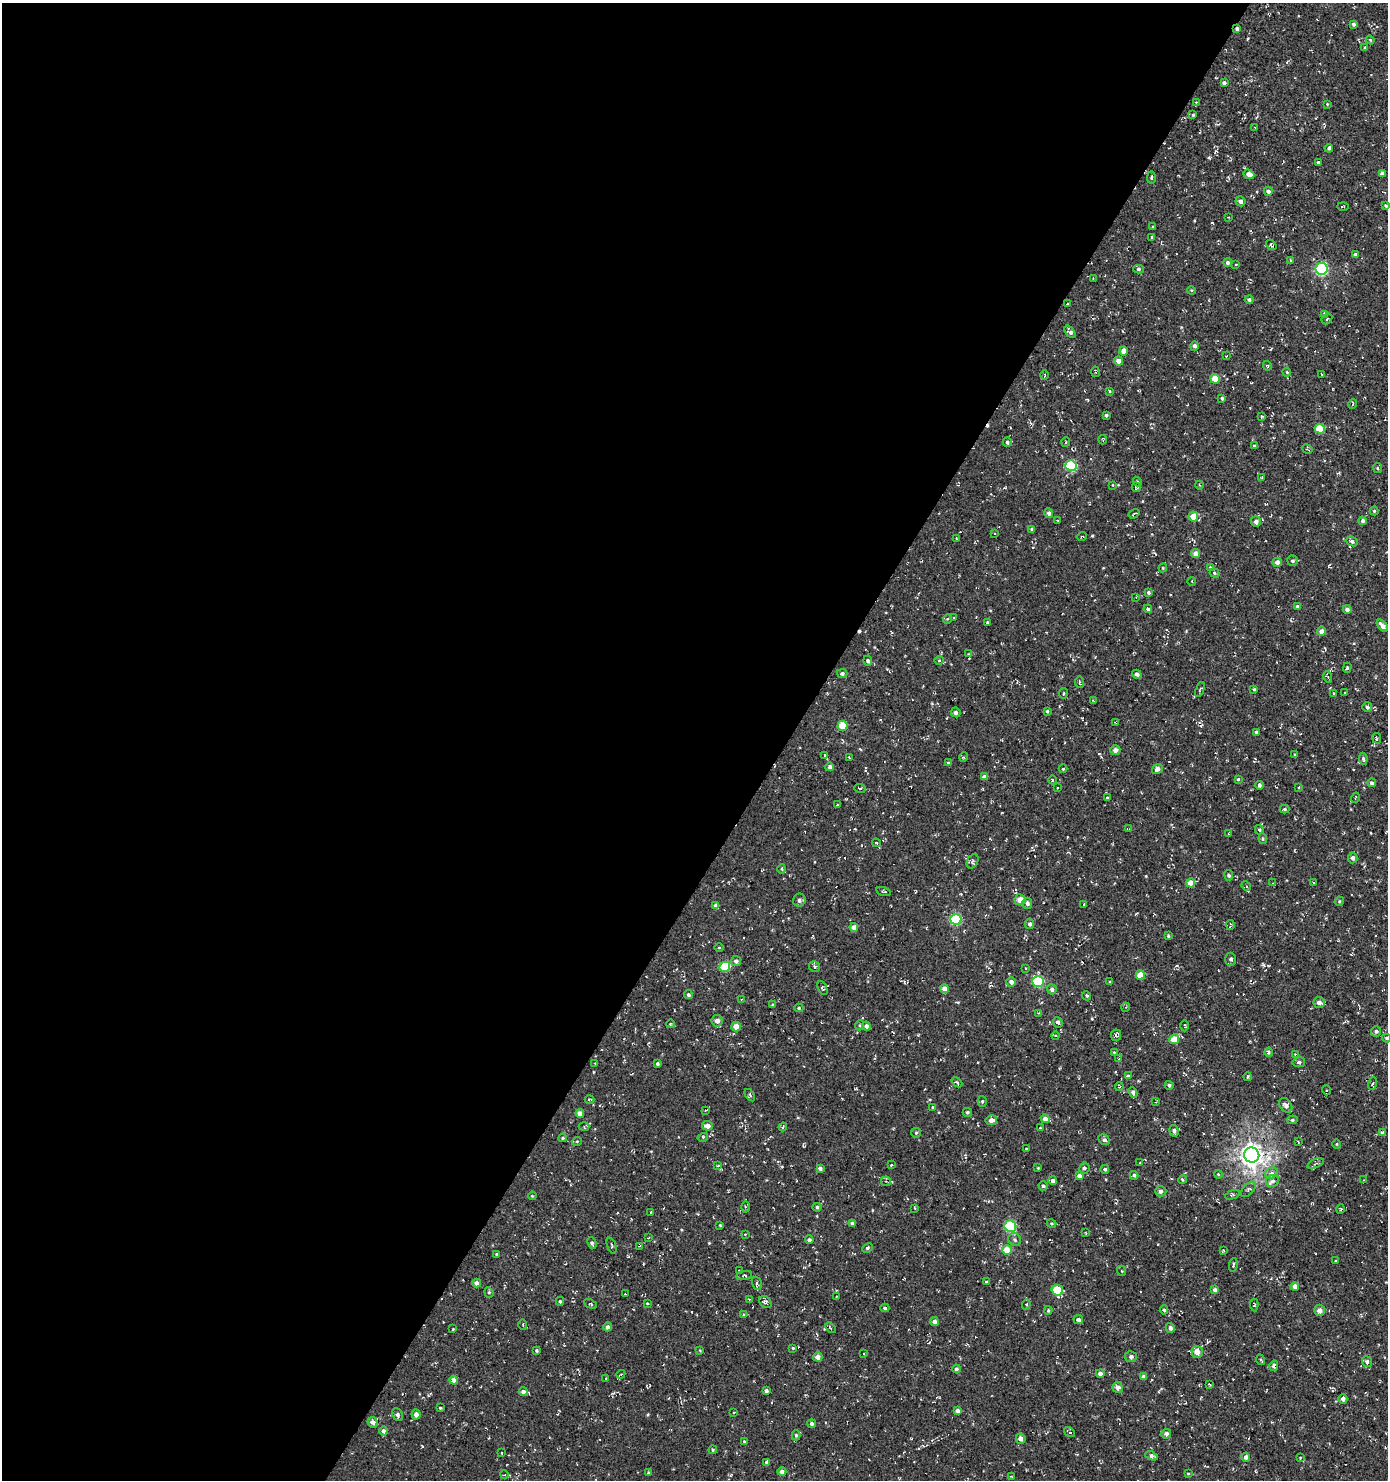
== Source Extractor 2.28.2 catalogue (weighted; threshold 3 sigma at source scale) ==
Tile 5 of 4 x 4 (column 1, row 2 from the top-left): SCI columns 249-1634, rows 2957-4434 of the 5972 x 5915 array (HDU 1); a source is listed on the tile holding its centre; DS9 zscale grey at full resolution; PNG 1390 x 1482 px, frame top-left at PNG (2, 3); each listed source drawn as its Kron ellipse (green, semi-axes under 4 px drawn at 4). Shown black and unused: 57% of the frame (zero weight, under 3 of 4 exposures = <1% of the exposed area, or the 3 px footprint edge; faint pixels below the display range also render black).
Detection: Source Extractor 2.28.2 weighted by HDU 2 'WHT'; one run over the whole footprint, this tile lists its part. Background 0.0031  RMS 0.0053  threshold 0.024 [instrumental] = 3 sigma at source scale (4.5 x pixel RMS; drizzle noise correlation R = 1.50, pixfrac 1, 0.0396/0.0396 arcsec/px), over >= 5 px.
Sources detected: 380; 21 cosmic-ray / hot-pixel residue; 1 long thin detection or spike segment (spike, bleed or trail) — neither listed nor drawn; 2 inside a brighter listed object's ellipse — not listed separately; the other 356 listed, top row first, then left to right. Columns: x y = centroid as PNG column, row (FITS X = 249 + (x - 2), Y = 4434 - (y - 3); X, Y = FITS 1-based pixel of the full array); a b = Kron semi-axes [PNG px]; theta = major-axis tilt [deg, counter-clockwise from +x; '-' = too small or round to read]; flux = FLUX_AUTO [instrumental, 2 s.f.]
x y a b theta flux
1353 24 4 4 - 1.1
1237 29 4 3 - 1.3
1370 40 4 3 - 0.49
1365 47 3 2 - 0.4
1224 83 3 3 - 1.4
1196 102 4 4 - 0.39
1327 104 3 3 - 0.38
1193 115 4 3 - 0.54
1255 128 4 2 - 0.33
1329 148 4 3 - 1.1
1318 162 3 3 - 1.2
1249 174 5 4 - 3
1382 174 4 4 - 2.4
1151 177 6 4 88 0.72
1268 191 4 4 - 1.7
1240 201 5 5 - 1.7
1343 206 5 3 - 0.43
1386 206 4 3 - 0.89
1228 217 3 2 - 0.37
1153 227 3 3 - 0.58
1152 237 4 3 - 0.46
1271 245 6 3 -39 0.84
1355 254 4 3 - 1.1
1291 261 4 2 - 0.57
1228 262 4 4 - 1.4
1236 264 4 2 - 0.34
1139 269 5 4 - 0.93
1321 269 6 6 - 71
1093 278 3 3 - 0.42
1191 290 4 3 - 0.48
1249 300 4 4 - 1.1
1067 304 3 3 - 0.53
1324 314 4 4 - 0.73
1327 319 6 4 46 0.8
1070 332 7 4 -50 1.8
1194 346 5 4 - 1.3
1124 351 4 4 - 4.7
1226 356 3 2 - 0.35
1118 361 4 4 - 3.6
1267 366 5 3 - 0.51
1095 372 5 2 - 0.53
1287 372 4 3 - 0.55
1321 374 3 2 - 0.3
1045 375 5 3 - 0.58
1215 379 5 4 - 8.3
1109 391 3 3 - 0.6
1222 398 3 3 - 0.74
1353 404 5 3 - 0.42
1106 415 4 3 - 0.75
1262 416 3 3 - 0.59
1320 429 5 5 - 15
1103 440 5 2 - 0.4
1007 442 5 4 - 1.1
1066 442 5 3 - 0.42
1254 446 3 3 - 0.48
1307 449 6 4 -32 0.62
1071 466 5 5 - 38
1377 468 5 4 - 0.65
1262 478 3 2 - 0.43
1137 482 5 3 - 0.95
1112 485 4 3 - 0.37
1199 485 4 3 - 0.44
1136 487 5 3 - 0.62
1374 511 4 4 - 0.64
1049 513 5 4 - 1.6
1134 514 6 2 32 0.79
1193 516 5 5 - 6.7
1058 521 4 2 - 0.4
1363 521 4 4 - 1.2
1256 522 5 5 - 2.3
1032 529 4 4 - 0.8
995 534 3 2 - 0.41
1082 536 5 3 - 0.47
956 538 3 2 - 0.32
1352 541 6 4 -22 1.1
1195 554 4 4 - 3.2
1293 561 5 5 - 0.91
1277 562 4 4 - 2.3
1163 568 4 4 - 0.54
1210 568 4 3 - 0.8
1214 573 5 3 - 0.91
1192 581 4 3 - 0.39
1148 592 4 4 - 0.94
1136 597 3 2 - 0.34
1297 606 4 4 - 1
1148 609 4 4 - 1.2
1347 609 4 4 - 1.7
954 618 3 2 - 0.35
947 619 5 3 - 0.43
988 622 3 3 - 0.56
1382 626 7 4 -48 2.8
1321 631 4 4 - 3
969 654 3 2 - 0.41
939 660 4 4 - 0.54
868 661 5 4 - 1
1347 668 5 3 - 0.72
842 674 5 4 - 1.4
1137 674 5 4 - 1.6
1328 677 6 3 -72 0.58
1080 682 6 3 -82 0.6
1200 689 8 3 69 0.75
1254 689 3 3 - 0.59
1063 693 5 3 - 0.53
1345 693 3 2 - 0.44
1334 694 3 2 - 0.43
1094 701 4 2 - 0.39
1367 707 5 5 - 1.3
1047 711 4 3 - 0.68
956 712 5 4 - 1.2
1116 723 4 2 - 0.46
842 726 5 5 - 15
1257 732 4 3 - 1.3
1377 738 5 3 - 0.81
1115 750 5 4 - 2.4
825 755 3 3 - 0.76
1295 755 3 2 - 0.63
849 757 3 3 - 0.7
964 757 5 3 - 0.52
1363 759 6 4 -81 0.96
948 763 4 4 - 0.64
830 767 4 4 - 1.5
1063 769 4 3 - 0.44
1157 769 6 4 36 2.3
985 777 4 4 - 2.3
1238 779 3 3 - 0.55
1052 780 4 3 - 0.45
1372 783 4 4 - 1.1
1259 785 4 3 - 1.3
1299 787 3 2 - 0.44
860 788 6 3 -7 0.58
1057 788 2 2 - 0.38
1107 798 3 3 - 0.6
1355 798 5 3 - 0.43
837 805 4 2 - 0.39
1285 809 5 4 - 0.76
1129 829 3 2 - 0.42
1259 830 4 4 - 0.89
1229 834 4 3 - 0.39
1263 839 5 3 - 0.59
876 843 4 3 - 0.59
1353 858 5 5 - 1.7
973 861 7 5 61 1.2
781 869 5 3 - 0.54
1229 875 5 4 - 1.2
1191 883 4 4 - 7.2
1273 883 3 3 - 0.49
1313 883 3 2 - 0.33
1246 886 5 4 - 0.74
883 891 7 4 -15 0.71
799 900 6 6 - 1.9
1020 900 5 5 - 4.9
1339 901 5 4 - 0.65
1027 903 5 5 - 1.6
1084 904 4 3 - 0.36
716 906 4 4 - 3.5
956 919 5 5 - 42
1030 924 5 4 - 1.5
1230 925 5 2 - 0.72
854 927 4 4 - 3.9
1168 936 4 3 - 0.62
719 948 4 3 - 0.45
1230 959 7 5 89 1.1
736 961 5 5 - 1.7
725 967 5 5 - 22
814 967 5 5 - 0.9
1026 968 3 2 - 0.38
1140 975 5 4 - 9.5
1038 981 6 5 - 38
1011 982 5 5 - 2.3
1110 982 4 4 - 0.47
822 988 7 4 -66 0.95
944 989 4 4 - 4.2
1052 989 5 4 - 1.7
688 995 4 4 - 1.1
1086 996 5 3 - 0.67
741 999 3 2 - 0.4
1319 1003 5 5 - 2.3
773 1005 4 4 - 0.74
1126 1007 4 3 - 0.46
799 1008 4 4 - 0.64
1039 1013 4 3 - 0.42
717 1021 5 5 - 4
1058 1022 5 4 - 1.3
670 1024 4 3 - 0.39
860 1025 5 3 - 0.54
736 1026 5 4 - 4.8
866 1026 4 4 - 1.9
1185 1026 6 3 -90 0.5
1376 1031 5 5 - 1.1
1116 1035 5 5 - 1
1055 1036 4 3 - 0.43
1387 1038 4 4 - 1
1174 1039 5 4 - 8.1
1114 1052 3 2 - 0.35
1269 1052 4 4 - 0.94
1295 1054 4 4 - 0.81
1119 1059 4 2 - 0.36
1299 1062 6 5 - 1.1
595 1064 3 3 - 0.36
657 1064 3 3 - 0.78
1128 1076 3 3 - 0.71
1247 1077 4 3 - 0.58
957 1082 6 3 -41 0.67
1373 1083 6 3 71 0.61
1169 1085 4 4 - 1
1119 1087 4 3 - 0.52
1326 1090 5 3 - 0.54
1133 1092 5 3 - 1.4
750 1095 7 3 -55 0.68
589 1100 5 2 - 0.6
982 1101 5 4 - 0.73
1156 1102 3 3 - 0.35
1286 1105 8 5 -54 2.5
933 1107 4 3 - 0.44
706 1110 3 2 - 0.38
967 1112 4 4 - 0.9
580 1113 4 4 - 3.2
1045 1119 4 4 - 3.1
991 1120 5 5 - 2.7
1292 1120 5 4 - 0.81
584 1126 5 3 - 0.62
707 1126 5 4 - 3.3
783 1127 4 3 - 0.45
1040 1128 3 2 - 0.46
1174 1131 5 5 - 1.4
916 1133 5 4 - 0.72
1383 1133 4 3 - 2.2
703 1137 5 3 - 0.61
563 1138 4 3 - 0.67
1104 1140 6 5 - 1.3
577 1141 5 3 - 0.45
1298 1142 3 2 - 0.58
1337 1144 5 3 - 0.46
1026 1149 4 3 - 0.43
1252 1155 8 7 - 400
1140 1163 3 3 - 1.1
1315 1163 9 3 21 0.77
891 1165 3 2 - 0.4
718 1166 4 3 - 0.6
820 1168 4 4 - 1.4
1038 1168 4 3 - 0.5
1084 1168 5 5 - 1.4
1105 1169 4 4 - 1
1271 1173 7 5 17 1.6
1218 1174 4 3 - 0.49
1134 1175 4 3 - 0.89
1079 1176 4 4 - 2.7
1183 1180 4 4 - 0.89
1364 1180 3 2 - 0.42
886 1181 5 5 - 0.73
1053 1181 4 4 - 1.8
1273 1181 6 6 - 1.3
1043 1186 4 4 - 0.87
1248 1189 9 5 46 1.3
1161 1191 5 5 - 1.6
1233 1195 8 4 20 0.79
532 1196 4 3 - 0.54
746 1207 5 4 - 0.75
817 1207 4 4 - 0.95
915 1208 3 2 - 0.54
1340 1209 5 3 - 0.45
651 1212 3 2 - 0.35
852 1223 4 3 - 1.5
1052 1223 5 4 - 0.6
720 1225 3 2 - 0.54
1010 1226 6 5 - 46
1086 1233 3 2 - 0.31
745 1234 4 3 - 0.45
648 1238 4 2 - 0.31
809 1240 4 4 - 1.5
1015 1240 7 6 - 1.2
592 1243 6 4 -65 1.2
612 1245 8 2 -69 0.54
640 1246 3 2 - 0.39
867 1248 5 4 - 0.88
1007 1250 4 4 - 8.1
1223 1250 3 3 - 0.42
496 1254 3 3 - 0.61
1336 1261 4 3 - 0.6
1233 1265 7 3 79 0.66
739 1270 4 2 - 0.4
1122 1271 5 3 - 0.45
744 1275 8 4 8 0.77
987 1282 4 3 - 0.89
477 1283 4 4 - 2.4
757 1283 7 4 -76 1.2
1295 1286 4 4 - 3
1057 1290 6 5 - 20
1215 1290 4 4 - 1.9
489 1292 5 4 - 0.73
625 1294 3 2 - 1.6
837 1296 2 2 - 0.38
749 1299 3 2 - 0.38
560 1301 4 3 - 0.75
765 1302 7 5 -37 1.4
647 1303 4 4 - 0.47
590 1304 7 3 -25 0.69
1026 1304 5 4 - 0.65
1254 1305 6 4 -86 0.81
885 1308 4 3 - 0.99
1048 1310 4 3 - 0.67
1164 1310 4 4 - 0.8
1320 1310 5 5 - 2.3
743 1314 3 3 - 0.67
1078 1319 5 4 - 1.7
934 1322 4 4 - 2.4
523 1325 5 3 - 0.48
608 1327 4 4 - 1.4
830 1328 6 3 -47 0.71
1170 1328 5 4 - 2
453 1329 3 2 - 0.46
793 1348 3 2 - 0.47
536 1350 3 3 - 0.68
700 1350 4 4 - 0.44
1197 1352 5 5 - 5.6
864 1354 3 2 - 0.46
818 1357 4 4 - 2.4
1131 1357 6 5 - 1.4
1261 1360 5 3 - 0.47
1367 1361 5 5 - 1.1
1274 1366 5 4 - 1.9
956 1369 4 4 - 1.2
1100 1373 4 4 - 2.1
621 1374 4 3 - 0.53
1144 1377 4 4 - 2
606 1378 3 2 - 0.33
454 1380 4 4 - 5.3
1209 1384 4 3 - 0.48
1118 1387 5 5 - 2.7
766 1391 4 3 - 1.2
523 1392 4 4 - 2
1343 1399 5 4 - 1.5
440 1408 3 3 - 0.54
958 1411 4 4 - 2.8
734 1412 2 2 - 0.52
416 1414 5 4 - 2.2
397 1415 7 5 -61 1.2
373 1422 5 5 - 2
812 1424 4 4 - 1.3
383 1431 5 4 - 1.5
1069 1432 6 3 -35 0.96
1166 1434 5 4 - 2
796 1435 5 4 - 0.87
1021 1439 5 4 - 2.4
744 1441 3 3 - 0.49
713 1450 4 4 - 0.6
502 1453 4 2 - 0.35
1152 1456 6 4 -20 1.9
1246 1457 4 4 - 1.7
1300 1458 3 3 - 0.42
767 1462 4 3 - 1.2
649 1472 3 3 - 0.67
782 1472 4 4 - 1.8
1188 1473 4 3 - 0.4
504 1475 4 2 - 0.37
1011 1477 4 2 - 0.47
Overlapping masked pixels (flux is a lower limit): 4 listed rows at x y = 1237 29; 956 919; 1252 1155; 1274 1366
Isophote crosses this tile's border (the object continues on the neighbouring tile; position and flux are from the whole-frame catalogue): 1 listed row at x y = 1387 1038